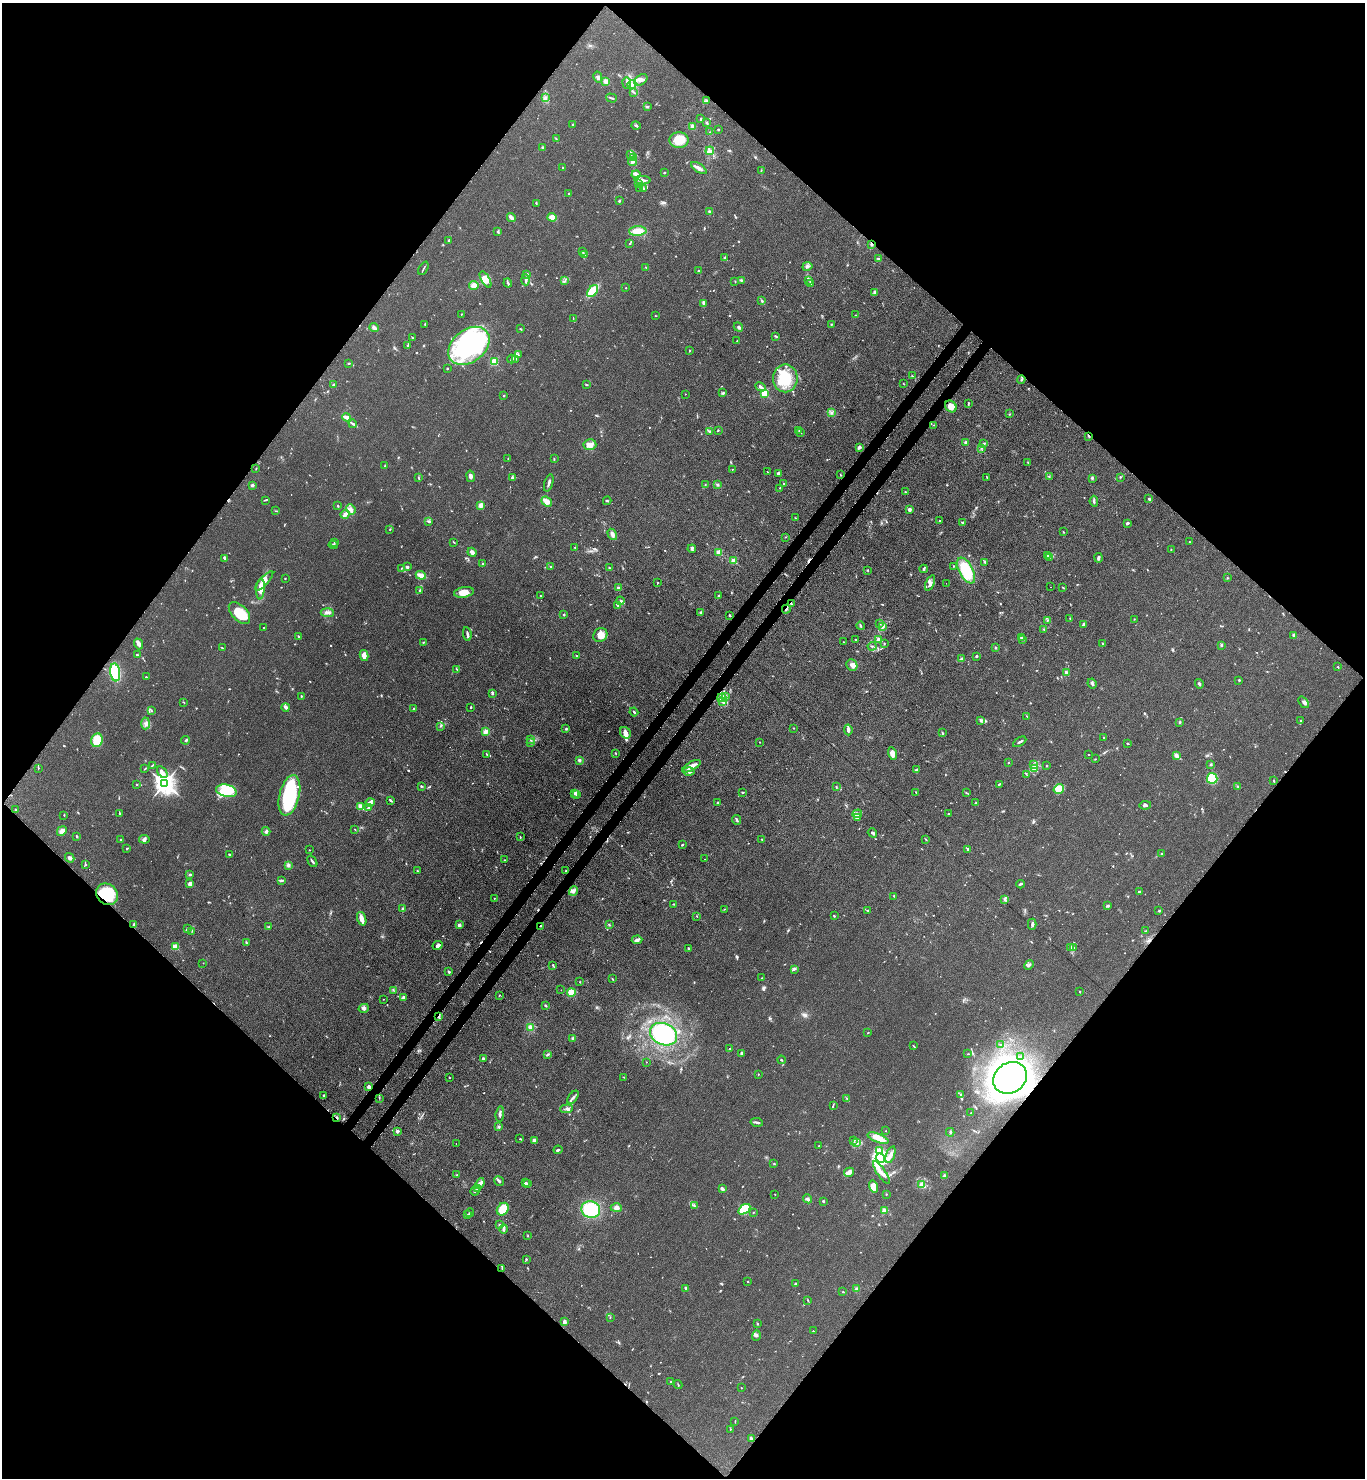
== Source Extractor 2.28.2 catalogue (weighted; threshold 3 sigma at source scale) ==
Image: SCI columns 372-5821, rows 68-5968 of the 6052 x 6034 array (HDU 1 of 3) = the unmasked area's bounding box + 8 px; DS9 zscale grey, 4 x 4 block average (1 PNG px = mean of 4 x 4 image px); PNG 1367 x 1480 px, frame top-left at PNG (2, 3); each listed source drawn as its Kron ellipse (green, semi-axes under 4 px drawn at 4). Shown black and unused: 51% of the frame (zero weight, under 3 of 4 exposures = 7% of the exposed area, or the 3 px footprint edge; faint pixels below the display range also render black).
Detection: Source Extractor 2.28.2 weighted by HDU 2 'WHT'. Background 0.0831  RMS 0.0073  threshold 0.033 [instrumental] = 3 sigma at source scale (4.5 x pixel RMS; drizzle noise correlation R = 1.50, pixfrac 1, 0.05/0.05 arcsec/px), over >= 5 px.
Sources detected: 867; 6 too faint to see at this stretch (4 x 4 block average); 4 inside a brighter object's white glare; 19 cosmic-ray / hot-pixel residue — neither listed nor drawn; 32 coinciding with a brighter row at this scale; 55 inside a brighter listed object's ellipse — not listed separately; of the other 751, all 500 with FLUX_AUTO >= 2.11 (the completeness limit of this list) listed and drawn (251 fainter detections not listed), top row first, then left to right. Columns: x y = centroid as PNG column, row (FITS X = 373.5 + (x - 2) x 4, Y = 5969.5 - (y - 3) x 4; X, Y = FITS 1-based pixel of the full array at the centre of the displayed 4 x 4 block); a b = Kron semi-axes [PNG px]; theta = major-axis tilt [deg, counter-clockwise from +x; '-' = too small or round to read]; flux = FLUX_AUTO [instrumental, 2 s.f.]
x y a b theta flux
598 77 5 3 - 8.7
641 80 7 5 35 20
606 81 2 2 - 140
627 83 5 2 - 5.8
632 85 4 3 - 13
634 92 3 2 - 4.8
545 98 4 3 - 9.2
611 98 5 2 - 6
707 101 4 2 - 5.8
647 106 3 2 - 4.9
701 119 3 2 - 6.3
707 123 3 2 - 4.4
573 124 2 2 - 4.7
636 126 5 3 - 5.6
692 126 3 3 - 10
718 130 2 2 - 14
710 132 2 2 - 2.6
556 138 2 2 - 2.4
679 140 9 8 - 98
542 147 2 2 - 31
710 151 4 3 - 9.6
630 154 3 2 - 5.6
633 157 4 2 - 7.7
633 162 4 3 - 12
563 168 3 2 - 4.3
699 168 9 2 -34 20
761 170 3 2 - 2.8
664 173 2 2 - 3.1
636 175 4 3 - 11
643 180 8 3 -3 14
638 184 3 2 - 3.8
639 188 3 2 - 3
644 189 3 2 - 4.6
569 193 2 2 - 6.9
619 201 3 2 - 5.6
536 203 2 2 - 4
709 212 4 2 - 6.1
511 217 4 3 - 19
552 217 4 4 - 25
497 231 2 2 - 3
638 231 9 4 3 58
449 241 3 2 - 6.6
630 244 2 2 - 2.3
871 245 2 2 - 4
583 252 3 2 - 3.9
585 254 3 2 - 5.3
725 258 3 2 - 5.8
879 259 4 3 - 7.4
807 266 5 2 - 7.9
646 267 2 2 - 3.4
423 268 7 2 62 5.3
698 270 2 2 - 2.6
527 275 3 3 - 10
486 279 9 4 -59 47
526 280 5 2 - 8.8
565 280 2 2 - 2.1
741 280 3 2 - 4.6
809 280 2 2 - 2.7
735 281 2 2 - 2.4
508 283 4 2 - 5.2
810 283 4 2 - 5.5
474 285 5 4 - 25
626 288 2 2 - 2.5
593 291 7 4 52 120
874 292 4 3 - 7.7
762 301 4 2 - 5.1
703 303 3 2 - 5.8
461 314 2 2 - 3
855 315 2 2 - 2.8
655 316 2 2 - 2.4
573 318 3 2 - 2.6
425 324 3 2 - 5.6
831 324 2 2 - 3.6
738 327 5 3 - 9.5
374 328 4 2 - 14
520 329 2 2 - 3.6
776 336 3 2 - 5.5
412 337 2 2 - 2.5
737 341 2 2 - 4.5
408 345 4 2 - 4.9
469 346 23 16 38 860
689 350 2 2 - 8.5
518 355 4 3 - 7
512 359 4 2 - 5.1
516 359 2 2 - 3.3
494 362 2 2 - 310
349 363 2 2 - 3.7
447 368 2 2 - 3.9
912 376 2 2 - 3.3
785 378 14 12 90 140
1021 379 4 2 - 2.9
904 384 2 2 - 2.4
333 385 3 2 - 4.1
587 385 3 2 - 3.2
761 387 6 3 -28 13
723 393 3 3 - 7.2
685 394 2 2 - 3.7
764 394 2 2 - 290
504 395 2 2 - 15
968 404 3 2 - 3
951 406 6 5 - 43
832 413 2 2 - 2.4
1009 414 2 2 - 2.2
347 417 4 2 - 29
353 424 4 2 - 11
934 425 2 2 - 2.1
718 430 3 2 - 3.3
799 430 2 2 - 2.9
710 432 3 2 - 3.7
800 432 3 2 - 3.7
1089 436 3 2 - 4.7
966 443 2 2 - 14
984 443 2 2 - 7.8
590 444 6 5 - 40
859 447 4 3 - 11
981 448 2 2 - 2.7
554 458 3 2 - 2.5
508 459 2 2 - 2.7
1028 462 2 2 - 2.2
384 466 2 2 - 2.2
256 468 2 2 - 2.9
732 469 2 2 - 5.7
767 472 2 2 - 2.9
778 473 3 2 - 12
840 475 2 2 - 3.5
470 476 6 3 -79 14
512 477 4 3 - 6
987 477 3 2 - 2.8
1049 477 2 2 - 3.2
1120 477 2 2 - 3.5
418 478 4 2 - 3.6
1092 478 3 2 - 6.3
549 483 9 2 73 13
784 484 2 2 - 4.1
252 485 2 2 - 35
705 485 2 2 - 2.3
718 485 3 2 - 4.8
780 488 2 2 - 3.3
905 492 2 2 - 2.5
1149 499 3 2 - 4.8
265 500 4 2 - 3.6
547 501 6 4 -39 30
607 501 4 2 - 3.8
1094 501 5 2 - 7.3
481 505 4 3 - 22
338 506 2 2 - 3.5
351 509 5 4 - 16
909 509 2 2 - 64
276 511 3 2 - 2.6
345 514 5 4 - 17
795 518 2 2 - 2.5
940 521 2 2 - 2.4
429 522 4 2 - 4.6
962 522 3 2 - 4.8
1127 523 3 2 - 7.8
390 530 2 2 - 3
1063 532 2 2 - 2.4
612 534 6 3 -57 14
785 537 2 2 - 2.3
334 542 2 2 - 2.2
454 542 3 2 - 3.6
1189 542 2 2 - 6.6
333 545 4 2 - 5.3
575 547 2 2 - 2.3
692 549 4 3 - 8.1
1171 549 2 2 - 2.3
472 552 5 3 - 17
719 552 2 2 - 150
1047 555 3 2 - 4.4
1050 557 3 2 - 5.5
224 558 3 2 - 12
1099 558 4 2 - 8.6
734 561 2 2 - 150
985 562 3 2 - 3.5
482 564 3 2 - 3.6
550 566 3 2 - 3.7
953 566 2 2 - 2.8
407 567 2 2 - 15
402 568 3 2 - 2.5
609 568 2 2 - 4.1
923 569 4 2 - 4.3
868 570 2 2 - 2.8
966 570 14 7 -62 180
421 575 5 2 - 47
285 578 2 2 - 2.4
1227 578 2 2 - 3.6
264 581 12 4 48 30
657 583 2 2 - 3.2
930 583 8 4 67 19
946 583 2 2 - 3.6
1050 587 2 2 - 3.2
619 588 3 2 - 8.6
1063 588 3 2 - 3.2
260 589 10 4 85 52
420 590 3 2 - 5.1
464 592 10 5 9 48
540 595 2 2 - 2.2
718 596 3 2 - 4.9
620 601 4 3 - 8.8
792 604 3 2 - 5.6
618 605 2 2 - 3.6
786 609 4 2 - 8.7
701 612 3 2 - 5.4
239 613 13 7 -46 110
327 613 6 3 -4 14
564 615 2 2 - 4.3
729 615 2 2 - 4.4
1070 618 2 2 - 2.6
1134 619 2 2 - 2.4
1047 620 2 2 - 3.1
880 624 4 2 - 4.4
1083 624 4 2 - 11
861 626 4 2 - 5.8
883 627 4 2 - 5.9
263 628 2 2 - 2.6
1044 629 3 2 - 3.7
467 634 7 2 -82 9.8
600 635 7 6 - 34
1294 635 4 3 - 9.5
298 636 3 2 - 2.5
1021 637 3 2 - 4.6
856 639 2 2 - 2.9
878 639 2 2 - 25
1023 640 3 2 - 3.8
423 642 3 2 - 4.4
843 642 2 2 - 5
884 643 3 2 - 2.7
1103 643 3 2 - 3
138 644 5 3 - 18
1221 645 3 2 - 4.4
872 646 4 2 - 5.1
222 648 2 2 - 2.5
995 648 2 2 - 4
137 655 2 2 - 3.7
364 655 5 3 - 35
576 656 2 2 - 2.2
977 656 2 2 - 7
962 659 3 2 - 11
852 665 6 5 - 21
1338 667 3 2 - 3
457 670 2 2 - 2.5
115 672 9 5 -83 240
1067 673 4 3 - 8.3
146 677 3 2 - 3.3
1239 680 2 2 - 5.4
1092 684 5 3 - 7.9
1199 684 5 3 - 6.7
492 693 4 2 - 6.7
301 696 2 2 - 5.3
725 696 2 2 - 3.6
722 698 4 2 - 11
722 701 2 2 - 2.6
184 702 2 2 - 2.6
1304 702 6 2 -50 10
286 707 4 4 - 10
471 707 2 2 - 5.3
413 709 2 2 - 2.4
151 711 2 2 - 2.3
634 712 4 2 - 5.2
1027 716 2 2 - 2.4
980 720 4 2 - 5.5
1301 720 3 2 - 2.6
1179 722 2 2 - 4.3
145 723 6 3 87 14
440 726 2 2 - 3.4
793 728 2 2 - 2.3
566 729 2 2 - 4.5
848 730 5 2 - 15
485 732 2 2 - 120
625 733 6 5 - 17
942 733 3 2 - 4.8
1104 737 2 2 - 3.2
531 739 3 2 - 3.6
97 740 7 6 - 100
186 740 4 2 - 12
760 742 2 2 - 3
1020 742 7 2 30 10
530 743 4 3 - 6.7
1128 744 3 2 - 3.9
615 753 2 2 - 3.3
892 754 6 3 -78 33
487 755 3 2 - 2.6
1089 755 2 2 - 2.5
1176 755 2 2 - 26
1095 759 2 2 - 2.4
579 760 3 3 - 6.7
1008 763 2 2 - 6.8
1033 764 2 2 - 2.9
1211 764 2 2 - 5.7
153 765 2 2 - 2.6
691 766 10 3 29 38
1046 766 2 2 - 2.5
38 768 2 2 - 3.4
1035 768 4 4 - 13
145 769 3 2 - 2.7
916 770 4 3 - 9.5
689 771 5 3 - 12
162 772 7 3 -56 18
1026 774 2 2 - 2.3
1212 778 5 5 - 120
1274 781 3 2 - 3.8
164 783 3 3 - 3600
136 784 2 2 - 4.5
999 784 3 2 - 4.3
421 786 3 2 - 4.1
836 786 2 2 - 2.1
1238 786 3 2 - 3.7
1059 789 5 5 - 24
226 791 10 6 -13 140
743 792 3 2 - 2.9
916 792 2 2 - 2.6
966 793 3 2 - 3.4
574 794 4 2 - 5.2
289 795 21 10 76 380
577 795 2 2 - 5.5
390 800 4 2 - 7.1
370 802 4 3 - 13
718 803 3 2 - 4
976 803 3 2 - 3
1145 805 6 3 11 9.4
361 806 4 3 - 47
368 808 4 2 - 8.7
15 809 2 2 - 2.4
119 813 3 2 - 3.6
857 814 5 2 - 6.6
948 814 2 2 - 8.1
64 815 2 2 - 3.5
857 817 3 2 - 5.1
737 820 5 2 - 6.6
355 829 2 2 - 2.4
62 831 5 3 - 23
266 831 4 3 - 8.4
872 833 5 2 - 9.4
77 836 3 2 - 5.1
520 837 2 2 - 2.8
121 839 2 2 - 2.8
144 839 5 3 - 11
762 839 2 2 - 2.8
926 840 2 2 - 3.2
682 845 3 2 - 3.2
127 848 3 2 - 4.1
968 849 4 2 - 5.9
309 850 2 2 - 2.3
1161 853 2 2 - 3.9
230 854 3 2 - 5.3
70 858 5 4 - 11
704 859 2 2 - 2.2
505 860 3 2 - 3.6
312 861 6 2 -57 7.7
85 865 2 2 - 3
288 865 4 4 - 9.4
417 870 2 2 - 2.3
566 871 2 2 - 3.3
190 875 3 2 - 7.5
282 881 2 2 - 3.2
190 884 3 3 - 21
1020 884 4 2 - 6.9
574 891 5 3 - 12
1140 892 4 2 - 8.8
107 894 11 10 - 170
894 896 2 2 - 3.2
494 898 2 2 - 2.6
1005 899 3 2 - 4
674 904 2 2 - 2.6
1108 906 2 2 - 2.7
403 909 4 2 - 11
724 909 3 2 - 2.6
867 910 2 2 - 2.9
1159 911 3 2 - 3.4
697 916 3 2 - 2.5
834 916 3 2 - 4.3
362 919 7 4 -71 19
134 924 3 2 - 7.2
1032 924 5 3 - 7.8
459 925 2 2 - 51
609 925 3 2 - 2.6
269 926 2 2 - 2.8
541 926 2 2 - 8.8
187 929 2 2 - 11
192 931 3 2 - 3.1
1145 931 2 2 - 2.3
637 940 5 3 - 11
246 943 3 2 - 3
438 945 5 4 - 13
175 947 2 2 - 180
689 948 2 2 - 13
1071 948 3 2 - 5
1074 948 2 2 - 3.2
203 963 2 2 - 3
553 965 4 2 - 3.8
1029 965 5 2 - 7.7
794 969 4 2 - 5.6
448 971 3 2 - 4.3
762 978 3 2 - 2.2
612 979 3 2 - 3
579 982 2 2 - 2.6
393 990 3 2 - 2.9
561 990 2 2 - 5.1
571 992 4 3 - 49
1080 992 2 2 - 3.6
499 996 3 2 - 2.2
404 997 4 3 - 7.3
383 999 2 2 - 4
546 1006 3 2 - 4.1
364 1008 5 4 - 11
438 1016 2 2 - 6.2
530 1027 3 3 - 9
868 1033 2 2 - 2.8
664 1034 14 10 -24 530
573 1038 3 3 - 5.9
1001 1044 3 2 - 3.7
913 1046 3 2 - 2.8
730 1049 4 2 - 4.5
741 1053 3 2 - 5.8
548 1054 3 2 - 5.2
968 1054 2 2 - 2.3
1021 1057 2 2 - 2.7
483 1058 2 2 - 8
781 1060 4 2 - 3.4
646 1062 2 2 - 2.8
758 1074 2 2 - 2.8
449 1077 2 2 - 2.4
624 1077 3 2 - 2.8
1010 1078 18 15 37 2700
369 1087 2 2 - 26
323 1095 2 2 - 5.7
961 1095 4 2 - 9.6
573 1097 7 2 54 11
379 1098 2 2 - 2.4
847 1098 2 2 - 3.1
833 1105 3 2 - 3.3
567 1109 6 3 5 11
971 1113 2 2 - 2.6
500 1114 8 2 84 10
337 1118 4 2 - 5.4
757 1122 6 2 -11 8.4
499 1126 3 2 - 5.2
397 1131 2 2 - 46
886 1131 2 2 - 3.8
950 1132 4 2 - 4.1
878 1138 11 3 -21 58
520 1139 2 2 - 3.5
534 1140 3 2 - 10
854 1141 2 2 - 2.6
456 1143 2 2 - 4.6
857 1143 2 2 - 3.6
819 1146 2 2 - 4.5
558 1150 4 2 - 6.9
880 1150 4 3 - 10
890 1155 9 3 70 19
880 1158 5 4 - 320
774 1164 2 2 - 2.3
849 1172 5 3 - 33
881 1173 14 2 -55 21
456 1175 3 2 - 4.2
944 1176 3 3 - 6.3
499 1181 5 2 - 9.9
525 1183 2 2 - 22
528 1183 3 2 - 11
480 1184 6 3 70 14
921 1185 4 3 - 11
874 1187 6 4 -76 45
478 1189 2 2 - 11
722 1189 4 2 - 16
475 1191 5 2 - 10
775 1194 2 2 - 2.3
886 1194 2 2 - 2.9
808 1199 5 3 - 9.9
823 1201 2 2 - 24
694 1206 4 2 - 3.8
616 1208 6 4 -1 16
503 1209 7 5 53 80
744 1209 7 4 35 140
591 1210 9 8 - 220
884 1210 3 3 - 8.7
753 1212 2 2 - 2.5
470 1213 4 2 - 3
468 1215 3 2 - 3.5
499 1225 2 2 - 3.1
504 1229 4 3 - 7.8
528 1236 2 2 - 2.1
526 1259 2 2 - 4.8
502 1268 3 2 - 3.4
748 1281 2 2 - 3.9
796 1284 4 2 - 5
686 1288 3 2 - 21
857 1289 3 3 - 9.9
843 1292 3 2 - 3
808 1300 3 2 - 2.8
610 1317 2 2 - 2.2
564 1322 3 2 - 16
757 1324 2 2 - 4.6
813 1331 2 2 - 2.2
756 1336 5 3 - 9.2
671 1381 2 2 - 5.5
678 1385 4 2 - 3.1
741 1388 2 2 - 2.8
735 1421 3 2 - 2.2
730 1429 2 2 - 2.1
752 1439 2 2 - 7.9
Overlapping masked pixels (flux is a lower limit): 10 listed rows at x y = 871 245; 1089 436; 792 604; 786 609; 107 894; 541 926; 438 1016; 1010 1078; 369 1087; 337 1118
Diffuse or blended objects may show on this block-average render without a row.